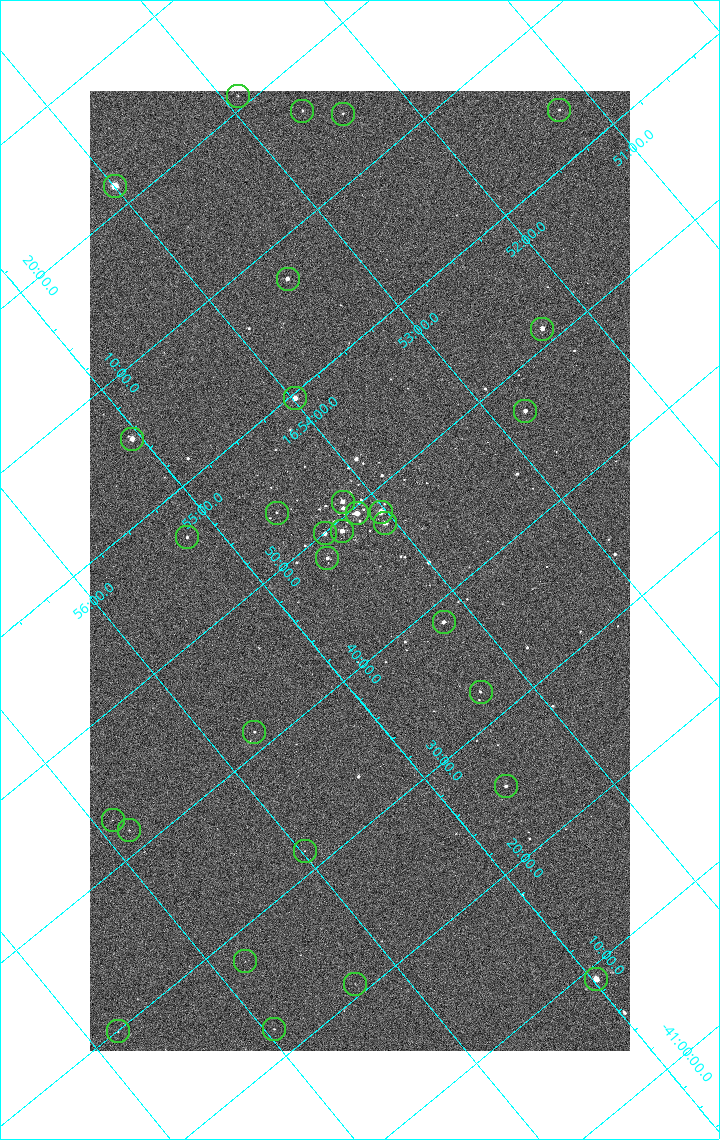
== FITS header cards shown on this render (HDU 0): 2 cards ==
NAXIS1  =                 1080 / length of data axis 1
NAXIS2  =                 1920 / length of data axis 2

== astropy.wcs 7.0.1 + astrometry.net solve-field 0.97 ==
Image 1080 x 1920 px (HDU 0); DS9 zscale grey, zoomed out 1/2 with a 90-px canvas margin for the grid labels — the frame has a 2x2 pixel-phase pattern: neighbouring pixels differ more than pixels two apart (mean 1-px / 2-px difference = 1.277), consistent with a one-shot-colour (mosaic) sensor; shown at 1/2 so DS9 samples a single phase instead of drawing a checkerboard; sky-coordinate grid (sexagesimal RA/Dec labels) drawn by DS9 from the SOLVED WCS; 31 Tycho-2 reference stars matched to detected sources circled (green)
Header WCS: none
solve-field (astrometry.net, Tycho-2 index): SOLVED blind (the file carries no WCS)
Solved WCS: RA---TAN-SIP/DEC--TAN-SIP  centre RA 16:54:25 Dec -41:46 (253.60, -41.76 deg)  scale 2.38 arcsec/px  FOV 42.8' x 76.0'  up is -140 deg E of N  parity flipped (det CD > 0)
(file carries no celestial WCS; the grid is the blind solution)
Tycho-2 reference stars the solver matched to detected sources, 31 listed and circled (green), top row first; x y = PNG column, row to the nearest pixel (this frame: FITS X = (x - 90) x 2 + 1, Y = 1920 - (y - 91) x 2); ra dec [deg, ICRS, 3 dp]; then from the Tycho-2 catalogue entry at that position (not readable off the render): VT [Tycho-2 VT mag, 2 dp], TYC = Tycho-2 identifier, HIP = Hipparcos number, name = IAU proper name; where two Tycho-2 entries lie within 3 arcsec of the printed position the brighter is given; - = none
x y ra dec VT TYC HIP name
238 96 253.227 -42.349 10.33 7876-1219-1 - -
559 110 252.806 -42.060 9.90 7876-664-1 - -
302 111 253.156 -42.279 9.66 7876-986-1 - -
342 114 253.104 -42.241 9.91 7876-299-1 - -
114 186 253.499 -42.362 4.82 7876-2743-1 82671 -
288 279 253.369 -42.121 7.31 7876-1152-1 - -
542 329 253.080 -41.855 6.51 7876-2659-1 82543 -
295 398 253.495 -41.994 6.38 7876-309-1 82669 -
525 412 253.197 -41.786 7.01 7876-2053-1 - -
132 439 253.764 -42.091 6.35 7876-2597-1 82783 -
342 502 253.549 -41.849 6.39 7876-2229-1 - -
381 512 253.508 -41.806 5.47 7876-2191-1 82676 -
276 513 253.650 -41.894 9.98 7876-253-1 - -
357 514 253.542 -41.825 6.07 7876-2204-1 82691 -
385 524 253.515 -41.792 6.56 7876-2254-1 - -
342 531 253.582 -41.820 6.62 7876-2640-1 82706 -
325 534 253.608 -41.832 7.44 7876-2319-1 - -
187 538 253.801 -41.944 9.16 7876-1486-1 - -
327 558 253.633 -41.805 7.76 7876-1997-1 - -
444 622 253.548 -41.642 7.21 7876-2339-1 - -
480 692 253.576 -41.540 8.52 7876-1880-1 - -
254 732 253.929 -41.690 9.45 7876-1772-1 - -
506 786 253.649 -41.423 8.08 7876-2472-1 - -
112 820 254.222 -41.719 10.94 7876-2588-1 - -
129 830 254.210 -41.695 10.00 7876-2426-1 - -
304 851 253.994 -41.527 10.16 7876-2126-1 - -
245 962 254.199 -41.464 10.79 7876-2221-1 - -
596 980 253.744 -41.151 5.82 7872-1609-1 82775 -
354 984 254.075 -41.350 10.73 7876-1756-1 - -
274 1030 254.236 -41.370 10.62 7876-1948-1 - -
118 1032 254.451 -41.499 10.62 7876-2486-1 - -